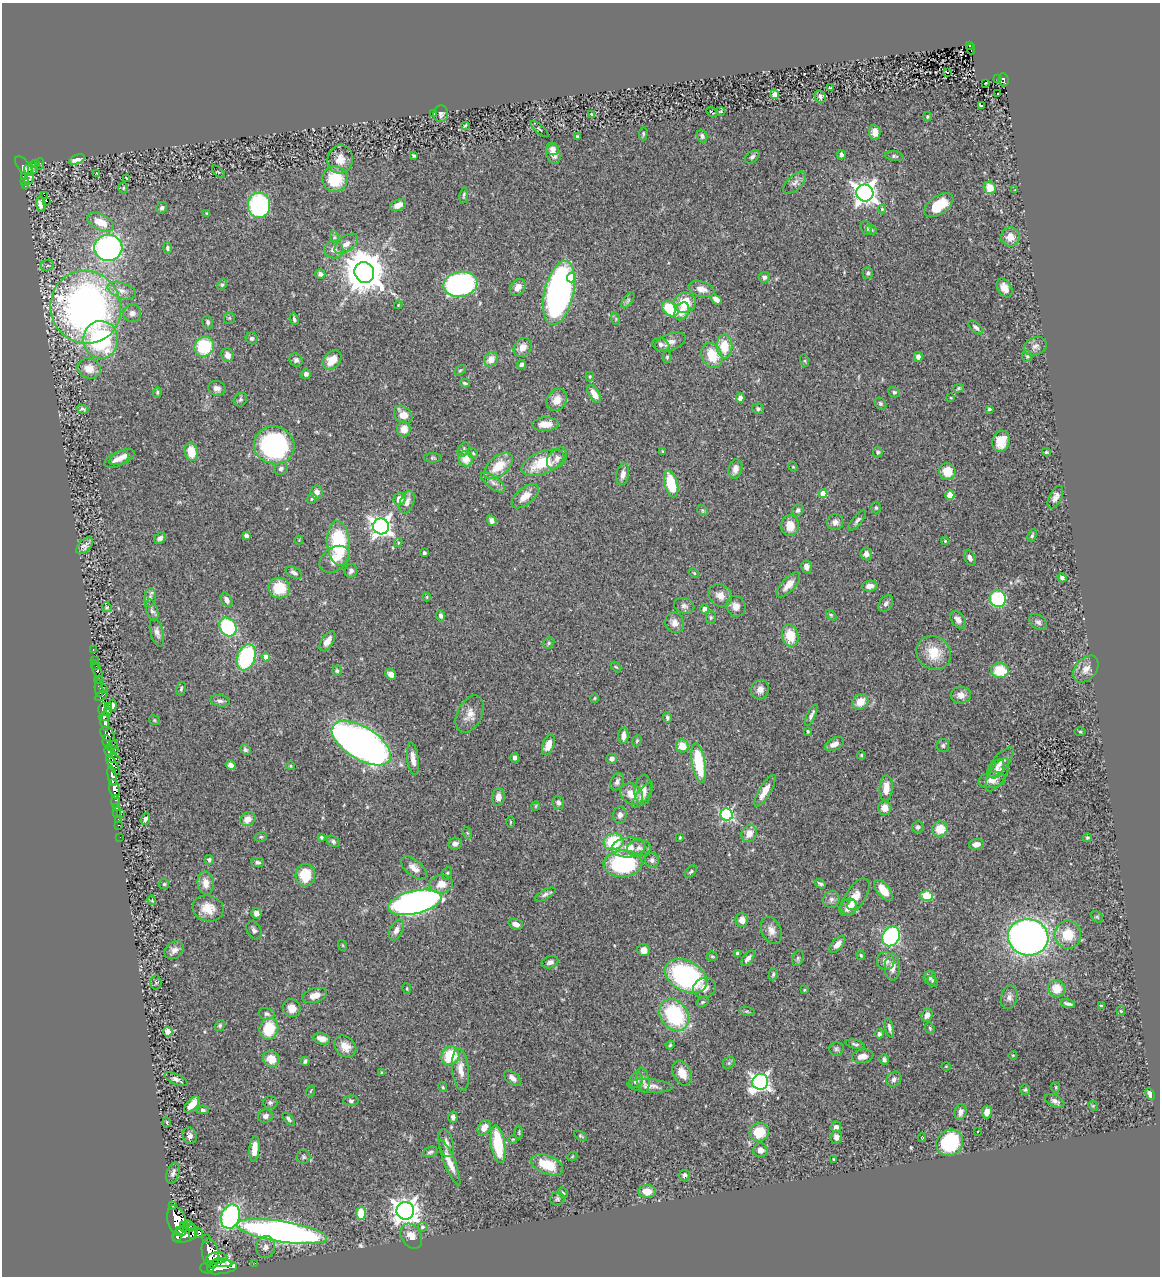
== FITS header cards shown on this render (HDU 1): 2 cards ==
NAXIS1  =                 1158
NAXIS2  =                 1274

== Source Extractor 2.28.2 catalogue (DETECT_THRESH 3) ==
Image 1158 x 1274 px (HDU 1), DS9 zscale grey, 1 PNG px = 1 image px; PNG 1162 x 1278 px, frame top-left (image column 1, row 1274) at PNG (2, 3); each listed source drawn as its Kron ellipse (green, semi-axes under 4 px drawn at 4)
Background 0.755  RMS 0.03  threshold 0.0914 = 3 sigma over >= 5 px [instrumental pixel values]
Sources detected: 471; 1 with non-positive FLUX_AUTO (blend fragments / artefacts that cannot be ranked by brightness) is neither listed nor drawn; the other 470 listed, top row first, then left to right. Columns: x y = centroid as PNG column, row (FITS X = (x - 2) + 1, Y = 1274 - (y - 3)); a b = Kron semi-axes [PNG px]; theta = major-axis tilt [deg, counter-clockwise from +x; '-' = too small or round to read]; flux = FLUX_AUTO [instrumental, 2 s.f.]
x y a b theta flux
970 45 4 3 - 29
971 49 5 2 - 17
947 72 3 3 - 56
998 79 3 2 - 7.7
1004 80 7 5 -83 45
986 83 3 2 - 1.8
830 88 3 3 - 2.3
775 94 5 4 - 11
998 94 3 2 - 3.5
820 96 6 5 - 6.9
981 105 3 3 - 28
721 111 4 4 - 2.2
712 112 6 2 -35 2
433 114 3 3 - 2
441 114 8 7 - 7
591 114 4 3 - 1.5
927 117 4 3 - 2.1
465 125 3 2 - 2
539 129 11 3 -41 3.6
875 132 7 5 -85 17
643 134 7 4 88 3.2
702 136 6 5 - 4.1
577 137 4 3 - 3.3
552 149 6 6 - 7.4
553 154 10 7 -72 16
413 155 4 3 - 2.6
841 155 4 3 - 5.8
894 156 9 4 -9 4.4
752 157 8 5 39 5.2
77 159 8 4 22 12
340 159 14 12 76 24
36 164 4 3 - 13
39 164 6 2 69 0.33
24 166 12 6 -50 170
33 168 7 5 76 80
28 169 4 3 - 73
218 172 8 3 -44 1.6
96 174 3 2 - 1.5
24 176 4 2 - 13
126 178 4 2 - 2
29 179 5 3 - 8.4
335 179 13 12 - 78
24 181 3 3 - 33
795 183 14 7 44 9.9
25 185 3 2 - 3.5
123 188 5 5 - 3
990 188 6 6 - 26
1015 189 3 2 - 1.2
865 193 8 8 - 1500
44 195 2 2 - 1500
464 195 8 3 82 2.9
47 201 2 2 - 7.6
41 204 7 5 -81 13
259 205 12 11 - 280
398 205 8 5 26 19
939 205 16 9 35 59
162 208 6 5 - 5.3
882 209 4 3 - 3.9
207 213 3 2 - 2.2
101 222 14 7 -26 39
866 228 7 5 -71 6.1
871 230 6 4 -23 3.1
334 237 6 4 -72 3.2
1010 237 9 9 - 22
346 244 13 7 37 14
108 248 14 13 - 530
167 248 5 4 - 4.1
334 250 9 8 - 12
47 265 7 5 31 4.4
364 272 11 9 -61 6500
868 273 6 5 - 4.5
320 274 5 4 - 6.9
764 277 5 5 - 4.9
572 278 5 4 - 44
460 284 17 12 10 450
222 285 5 4 - 3.2
518 287 9 7 56 14
1004 288 10 7 -57 17
701 289 13 7 -16 16
122 291 15 8 -18 16
559 293 32 14 77 780
716 299 6 4 -38 12
628 300 9 4 55 4.9
685 303 11 10 - 43
398 305 4 3 - 1.6
86 307 36 35 - 1100
670 309 9 6 -37 120
682 311 9 6 62 21
132 313 9 8 - 9.8
229 318 6 5 - 2.7
294 319 6 3 -69 3.9
616 319 6 4 -73 2.5
208 322 6 5 - 5.1
976 327 9 4 -42 5.8
252 338 6 5 - 4.5
101 340 19 17 89 240
670 342 16 8 19 16
661 344 9 6 -17 7.5
724 346 12 8 -89 49
1035 346 12 8 19 10
204 347 10 9 - 120
523 347 10 8 52 17
227 355 7 6 - 14
712 355 13 10 -66 55
1027 356 6 5 - 3.4
667 357 6 4 89 2.7
918 357 5 4 - 7
491 359 7 6 - 21
296 360 7 6 - 6.8
332 360 11 7 47 37
805 361 6 4 -72 2.4
521 365 4 4 - 5.6
89 368 12 10 -18 25
460 370 6 4 30 3.1
306 374 5 4 - 6.2
590 376 5 3 - 2.2
465 383 5 3 - 3.1
217 388 9 7 -11 10
959 388 5 4 - 3.3
157 392 5 4 - 2.8
894 392 6 4 -26 3.8
594 394 10 5 -58 19
740 398 5 4 - 9.2
951 398 4 2 - 1.5
240 400 7 6 - 4.4
557 400 12 9 53 23
880 404 6 5 - 4.4
82 409 6 4 -16 4.6
758 409 6 5 - 3.7
989 409 4 3 - 3.9
403 415 10 7 -42 26
545 424 13 6 3 27
404 429 7 6 - 23
1001 441 10 8 72 35
274 445 20 19 - 330
463 450 8 5 61 4.3
662 451 4 2 - 1.4
191 452 9 6 -78 39
878 452 5 5 - 4
1046 452 4 3 - 3.2
473 453 6 4 -44 2.8
122 457 13 6 23 15
433 458 9 4 -1 3.4
557 458 12 8 50 13
117 459 13 7 24 12
466 459 7 7 - 26
543 463 22 11 21 78
499 466 17 9 40 47
793 467 5 4 - 2
281 468 7 6 - 7.3
735 469 10 6 76 15
947 472 8 8 - 39
623 474 11 6 80 11
493 482 14 6 -38 10
671 484 14 6 -73 91
317 492 6 6 - 11
823 494 4 4 - 38
950 495 4 4 - 49
525 496 16 8 40 24
1055 497 12 6 63 10
312 499 5 5 - 3.1
400 499 6 6 - 18
407 502 12 7 70 13
876 507 6 5 - 3.4
702 510 6 4 -46 3.9
798 510 6 5 - 4.9
492 521 6 4 -59 7.3
857 521 12 4 50 6.6
835 522 8 8 - 9.2
381 526 8 8 - 1200
790 526 10 9 - 31
246 535 4 4 - 6.6
1032 535 7 4 71 3.4
160 538 6 5 - 6.4
299 540 4 4 - 1.6
945 541 4 3 - 1.8
338 543 22 11 -86 170
398 543 4 3 - 3.4
85 546 10 6 46 8.5
424 553 4 3 - 6.5
866 554 6 6 - 9.1
970 558 8 5 -68 7.4
335 559 16 11 35 26
806 567 6 5 - 10
351 571 7 6 - 7.6
294 573 9 5 -29 6.4
694 573 5 3 - 2
1062 578 5 4 - 5
788 585 16 6 47 18
870 586 8 5 6 13
279 588 11 10 - 62
720 596 12 10 -39 21
150 597 9 6 84 6.2
427 597 4 3 - 1.8
998 599 8 8 - 150
227 600 7 5 -61 9.7
886 603 9 6 54 7.6
684 606 10 7 -16 8.5
736 606 10 9 - 18
107 607 5 4 - 2.7
705 609 4 4 - 20
152 610 11 5 -71 5.7
831 615 6 4 -45 2.5
441 616 6 4 -76 5.7
711 617 6 5 - 3.3
958 620 10 6 -53 11
1038 622 10 7 -36 6.7
674 623 10 9 - 14
228 627 10 8 -54 160
157 632 14 6 -74 9.7
790 636 11 8 -79 46
327 641 11 5 57 16
549 643 6 5 - 3.5
93 650 3 2 - 6.4
934 653 18 16 -41 48
246 657 13 9 70 200
266 657 4 4 - 24
95 661 3 2 - 1.7
96 666 2 2 - 4.3
616 667 6 3 -43 2.3
1086 669 15 10 51 18
1000 670 8 7 - 58
97 671 12 3 -68 4.4
337 671 5 4 - 2.9
391 674 6 4 -42 10
99 680 4 3 - 15
99 688 8 3 -84 65
103 689 3 2 - 19
181 689 7 4 74 3.3
760 690 10 8 68 12
961 695 10 8 4 15
101 696 7 2 31 69
594 698 5 3 - 2
220 701 10 6 -10 6.9
860 702 8 7 - 28
112 705 6 4 83 8.6
108 706 3 2 - 2.1
103 709 6 3 79 160
107 712 3 3 - 37
470 714 20 12 63 23
811 715 12 4 64 7.2
104 717 5 4 - 260
667 717 5 4 - 4.2
155 720 5 4 - 2.4
105 723 8 4 -80 400
808 731 3 3 - 2.4
1080 732 5 3 - 2.2
108 734 8 6 -49 280
623 736 8 5 87 13
637 741 6 4 68 2.6
107 742 7 3 -81 96
361 743 33 16 -31 1300
835 744 10 6 27 14
548 745 11 5 69 26
113 746 6 3 37 44
682 746 6 6 - 33
943 746 6 6 - 4.7
115 750 2 2 - 4.3
245 750 5 5 - 4.2
109 751 6 4 -77 140
861 755 4 3 - 2.1
113 758 7 4 -15 160
515 758 4 4 - 6.6
413 759 16 5 -82 17
611 759 5 5 - 8.2
699 763 20 6 -81 110
1000 763 19 7 50 14
113 765 11 4 -58 180
231 765 5 4 - 7.9
291 766 4 3 - 1.5
997 769 11 6 61 8.8
997 775 19 8 59 20
112 776 10 4 -79 410
992 780 14 8 9 18
617 782 9 6 63 7.6
886 788 13 6 87 25
114 789 10 5 -75 310
643 790 15 8 86 18
765 791 18 6 59 25
632 794 12 9 -36 29
642 795 16 5 53 11
498 797 9 6 83 15
115 801 6 3 88 35
558 803 6 6 - 6.6
536 806 5 3 - 1.7
116 808 3 2 - 7.7
885 808 7 6 - 15
117 813 5 2 - 9.3
121 814 3 2 - 19
620 815 8 6 87 8.8
727 815 6 6 - 300
118 819 2 2 - 6.5
145 819 6 4 71 6.6
248 819 8 6 35 19
510 822 5 3 - 2.2
118 825 3 2 - 3.7
918 827 6 5 - 5.2
940 829 8 7 - 40
468 833 6 4 -69 2.4
749 834 9 7 62 20
120 837 2 2 - 6.8
261 837 6 4 19 3.2
321 837 3 3 - 2.8
680 838 3 3 - 2
1087 838 4 4 - 3.2
333 841 7 5 -34 4.8
614 842 10 8 13 110
455 844 7 6 - 7.9
976 844 7 5 10 15
628 847 17 10 5 30
639 848 12 8 5 12
209 860 5 4 - 4.2
652 860 7 7 - 6.1
257 862 6 4 -2 4.9
623 864 19 13 2 230
414 868 16 8 -40 17
691 872 7 4 45 3.5
447 873 6 4 68 3.1
305 875 11 10 - 54
206 883 12 8 -84 21
164 884 5 5 - 2.9
441 884 12 9 12 24
820 884 6 4 -33 4.6
883 890 12 6 -52 32
545 894 11 5 27 6.3
855 896 21 10 57 29
926 896 6 5 - 92
831 899 9 8 - 8.2
152 900 5 4 - 1.8
415 902 27 11 13 1100
852 905 5 4 - 7.1
208 908 16 13 -16 32
848 908 10 8 41 18
256 913 5 5 - 8.7
1097 917 6 5 - 2.9
742 920 7 6 - 15
516 924 7 5 -20 11
254 930 9 6 -58 6.8
396 930 11 6 66 12
771 930 14 9 -64 16
1068 935 14 13 - 46
891 936 10 8 57 370
1028 937 20 18 -11 1000
837 944 10 5 48 14
342 945 6 3 -70 2.1
174 950 10 8 36 12
644 950 6 6 - 17
738 953 4 4 - 4
861 955 5 3 - 2.6
712 956 5 5 - 3
748 958 9 4 51 8.9
798 958 8 5 73 4.1
886 961 9 8 - 13
550 962 8 6 16 8.5
892 967 13 7 89 16
773 974 6 4 74 2.9
686 976 22 15 -29 310
930 978 7 6 - 6.6
932 981 6 4 -64 4.4
156 982 7 5 -87 3.8
705 988 12 9 21 18
407 989 5 4 - 2.2
1057 989 9 8 - 28
804 990 3 3 - 1.8
314 996 12 7 15 17
1009 997 12 8 76 9.4
702 1002 6 4 27 3.5
1068 1004 7 3 -16 5.4
1101 1006 4 3 - 2.1
292 1008 9 8 - 20
747 1011 8 4 -8 3
1121 1011 5 4 - 2.1
267 1014 8 5 -11 6.2
674 1015 17 13 -56 190
927 1015 7 5 70 11
220 1025 6 4 60 3.3
889 1028 10 4 -77 7.3
930 1028 6 4 -68 2.8
269 1029 11 9 73 73
168 1032 5 4 - 9.6
879 1034 4 4 - 6.5
322 1039 8 5 -15 19
855 1044 10 3 -14 4.2
670 1045 4 4 - 2.6
345 1046 12 9 -43 20
836 1049 7 7 - 4.7
1013 1055 4 3 - 1.5
450 1056 10 8 55 77
863 1056 11 6 9 18
271 1059 8 7 - 30
884 1059 5 4 - 5.4
305 1061 4 4 - 4.4
729 1063 6 5 - 3.9
946 1066 4 4 - 1.8
461 1070 21 8 -84 24
381 1072 4 3 - 2.4
682 1073 13 9 -65 28
512 1078 10 5 -39 9.9
176 1079 12 5 -23 7.4
894 1079 8 7 - 7.9
636 1080 8 6 71 12
643 1080 13 6 -80 9.3
760 1082 8 7 - 760
650 1086 22 6 -4 16
443 1087 5 3 - 2.4
1056 1087 5 3 - 2.3
1025 1090 5 5 - 3.2
311 1091 6 3 70 2
1150 1094 6 4 -66 9.7
351 1101 7 5 1 4.8
1055 1101 10 5 -23 7.9
270 1103 7 6 - 5.2
192 1105 10 5 48 23
1093 1106 5 4 - 2.1
203 1110 6 4 -2 3.8
960 1112 8 6 75 10
987 1112 6 5 - 17
265 1116 7 6 - 7.8
453 1117 5 4 - 6.3
288 1119 7 4 -46 4
167 1122 5 2 - 1.8
836 1127 5 5 - 9.1
484 1128 8 6 57 20
977 1131 3 3 - 2.6
519 1132 7 3 89 2.2
759 1132 10 9 - 53
190 1136 8 7 - 9.7
581 1136 7 4 -33 3
836 1137 7 6 - 10
922 1137 4 4 - 1.6
513 1139 4 2 - 1.5
446 1143 14 7 -76 14
950 1143 14 12 38 170
498 1144 19 7 -81 120
254 1149 13 5 85 23
760 1150 7 7 - 13
430 1152 8 4 16 4.5
304 1157 7 6 - 4.1
572 1157 5 3 - 1.8
834 1159 3 3 - 3.3
450 1162 24 5 -68 25
547 1165 17 9 -22 56
173 1173 11 6 73 9.8
685 1175 5 5 - 6.7
647 1191 9 6 0 28
563 1193 6 4 -62 3.1
557 1199 7 7 - 5.1
172 1206 3 2 - 29
405 1211 9 8 - 2000
361 1213 6 5 - 41
230 1217 12 9 70 370
177 1221 16 9 -71 1100
189 1226 6 3 -43 130
184 1227 5 4 - 120
423 1227 5 4 - 7
179 1230 2 2 - 100
282 1232 46 10 -9 1100
193 1233 5 3 - 120
185 1234 13 8 21 850
199 1234 4 4 - 290
411 1236 13 10 -59 22
177 1237 4 3 - 150
206 1238 3 3 - 17
266 1247 11 9 78 12
210 1253 15 8 -79 920
217 1258 10 6 4 510
223 1263 10 4 -8 280
255 1263 3 2 - 2.2
218 1267 18 7 4 780
211 1269 4 3 - 110
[1 non-positive-flux detection neither listed nor drawn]